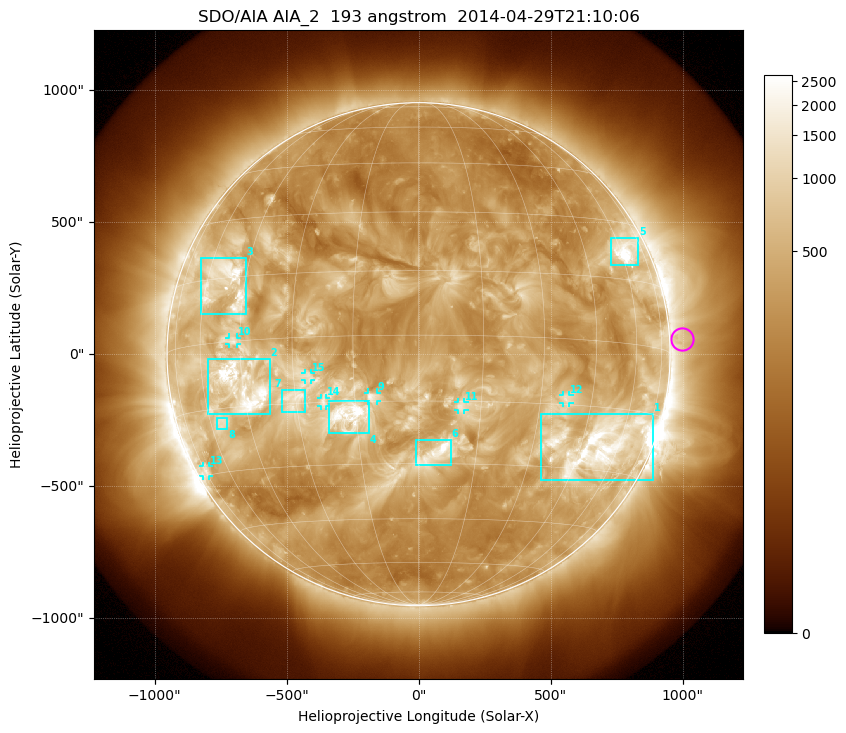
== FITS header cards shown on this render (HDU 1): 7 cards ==
TELESCOP= 'SDO/AIA'
INSTRUME= 'AIA_2'
WAVELNTH=                  193
WAVEUNIT= 'angstrom'
DATE-OBS= '2014-04-29T21:10:06.84'
CTYPE1  = 'HPLN-TAN'
CTYPE2  = 'HPLT-TAN'

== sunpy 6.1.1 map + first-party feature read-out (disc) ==
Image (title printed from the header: SDO/AIA AIA_2  193 angstrom  2014-04-29T21:10:06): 1024 x 1024 px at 2.4 arcsec/px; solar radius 953 arcsec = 397 px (full disc in frame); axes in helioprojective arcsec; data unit not stated in the header (colour bar unlabelled)
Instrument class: DISC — disc imager (sunpy class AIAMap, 193 A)
Bright regions (active regions / flare kernels): reference = the median radial profile (limb darkening/brightening removed); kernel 9 px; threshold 5 sigma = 821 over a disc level ~337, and >= 1.15x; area >= 12 px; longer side >= 10 px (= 24 arcsec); searched inside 0.97 R_sun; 15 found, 15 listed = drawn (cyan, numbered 1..; 7 of them under ~33 arcsec drawn as corner ticks so the feature stays visible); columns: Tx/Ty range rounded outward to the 5 arcsec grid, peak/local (2 s.f.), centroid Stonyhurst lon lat
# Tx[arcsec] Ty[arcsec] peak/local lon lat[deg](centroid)
1 465..890 -480..-225 14 +52 -24
2 -800..-565 -225..-15 14 -45 -11
3 -825..-655 150..365 11 -52 +14
4 -340..-185 -300..-175 10 -17 -18
5 730..835 335..445 14 +62 +22
6 -10..125 -420..-325 5.9 +4 -27
7 -520..-430 -220..-135 4.3 -30 -14
8 -765..-725 -285..-240 4.9 -55 -18
9 -195..-155 -180..-145 4.6 -11 -14
10 -720..-685 35..65 4.7 -47 +0
11 145..175 -210..-180 3.6 +10 -16
12 545..570 -185..-155 4 +37 -14
13 -815..-795 -460..-425 4 -74 -29
14 -370..-350 -200..-165 3.2 -23 -15
15 -430..-405 -100..-70 2.8 -26 -9
Off-limb structures (1.02-1.3 R_sun): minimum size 162 px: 3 found; the strongest spans PA ~240..305 deg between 1.02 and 1.3 R_sun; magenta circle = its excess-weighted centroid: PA ~275 deg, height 1.05 R_sun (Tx ~1000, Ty ~60 arcsec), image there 1.6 x the reference